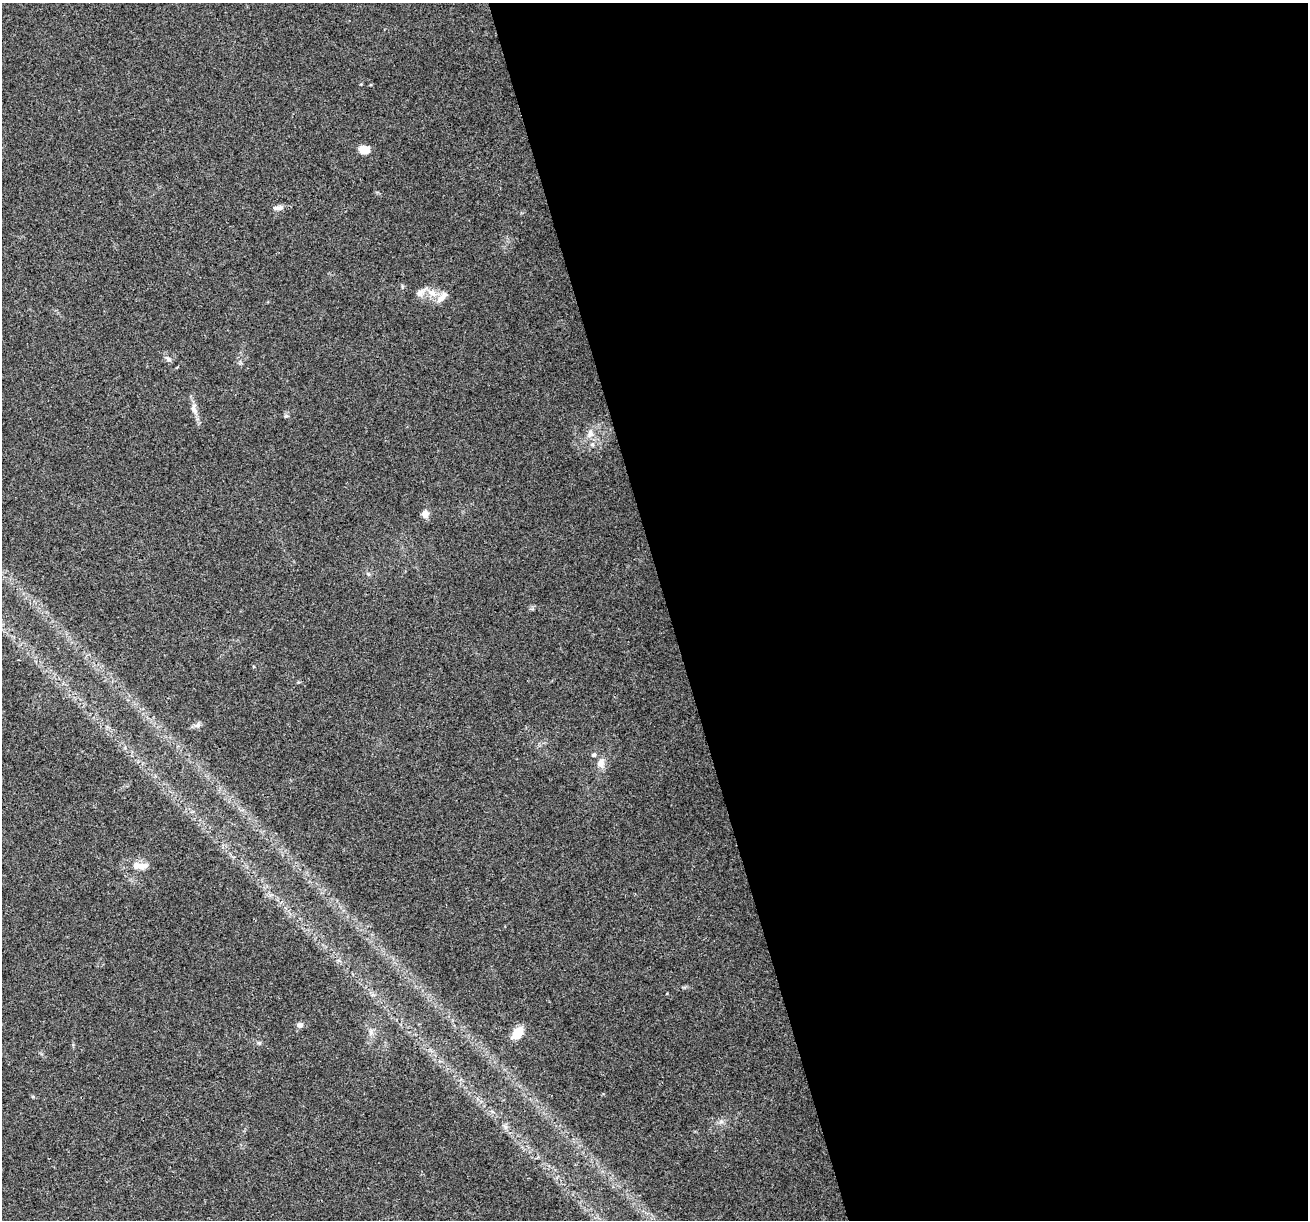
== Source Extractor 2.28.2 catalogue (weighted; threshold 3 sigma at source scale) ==
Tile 8 of 4 x 4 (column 4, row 2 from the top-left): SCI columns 3918-5223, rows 2542-3759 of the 5223 x 5030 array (HDU 1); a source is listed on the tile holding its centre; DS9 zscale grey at full resolution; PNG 1310 x 1222 px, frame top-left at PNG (2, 3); no overlay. Shown black and unused: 49% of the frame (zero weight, under 3 of 4 exposures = <1% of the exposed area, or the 3 px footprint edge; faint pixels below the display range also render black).
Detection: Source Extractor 2.28.2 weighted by HDU 2 'WHT'; one run over the whole footprint, this tile lists its part. Background 0.0571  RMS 0.0043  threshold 0.0194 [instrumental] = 3 sigma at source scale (4.5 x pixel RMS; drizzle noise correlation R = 1.50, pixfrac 1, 0.0396/0.0396 arcsec/px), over >= 5 px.
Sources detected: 19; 2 inside a brighter listed object's ellipse — not listed separately; the other 17 listed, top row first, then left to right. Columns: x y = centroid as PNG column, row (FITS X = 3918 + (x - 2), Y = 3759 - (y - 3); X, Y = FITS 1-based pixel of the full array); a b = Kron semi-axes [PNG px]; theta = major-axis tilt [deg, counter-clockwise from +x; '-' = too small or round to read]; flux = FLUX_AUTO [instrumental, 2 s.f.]
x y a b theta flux
364 149 8 6 -17 7.5
279 208 15 6 4 2
420 293 13 9 34 2.9
432 293 12 10 -40 4.1
445 295 10 9 - 2.1
168 359 11 4 -39 1.1
194 409 17 8 -74 3
590 433 12 8 -89 3.1
425 514 10 8 -79 2.3
197 725 8 6 22 1.4
601 763 13 10 83 3.3
140 866 23 9 -2 4.8
299 1025 8 7 - 1.6
371 1032 9 6 -90 1.6
517 1033 16 10 55 6.1
259 1043 7 4 -18 0.66
721 1122 7 4 18 1
Unlisted compact peaks at least as high as the median listed source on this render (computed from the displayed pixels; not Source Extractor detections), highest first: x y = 286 416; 505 1127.